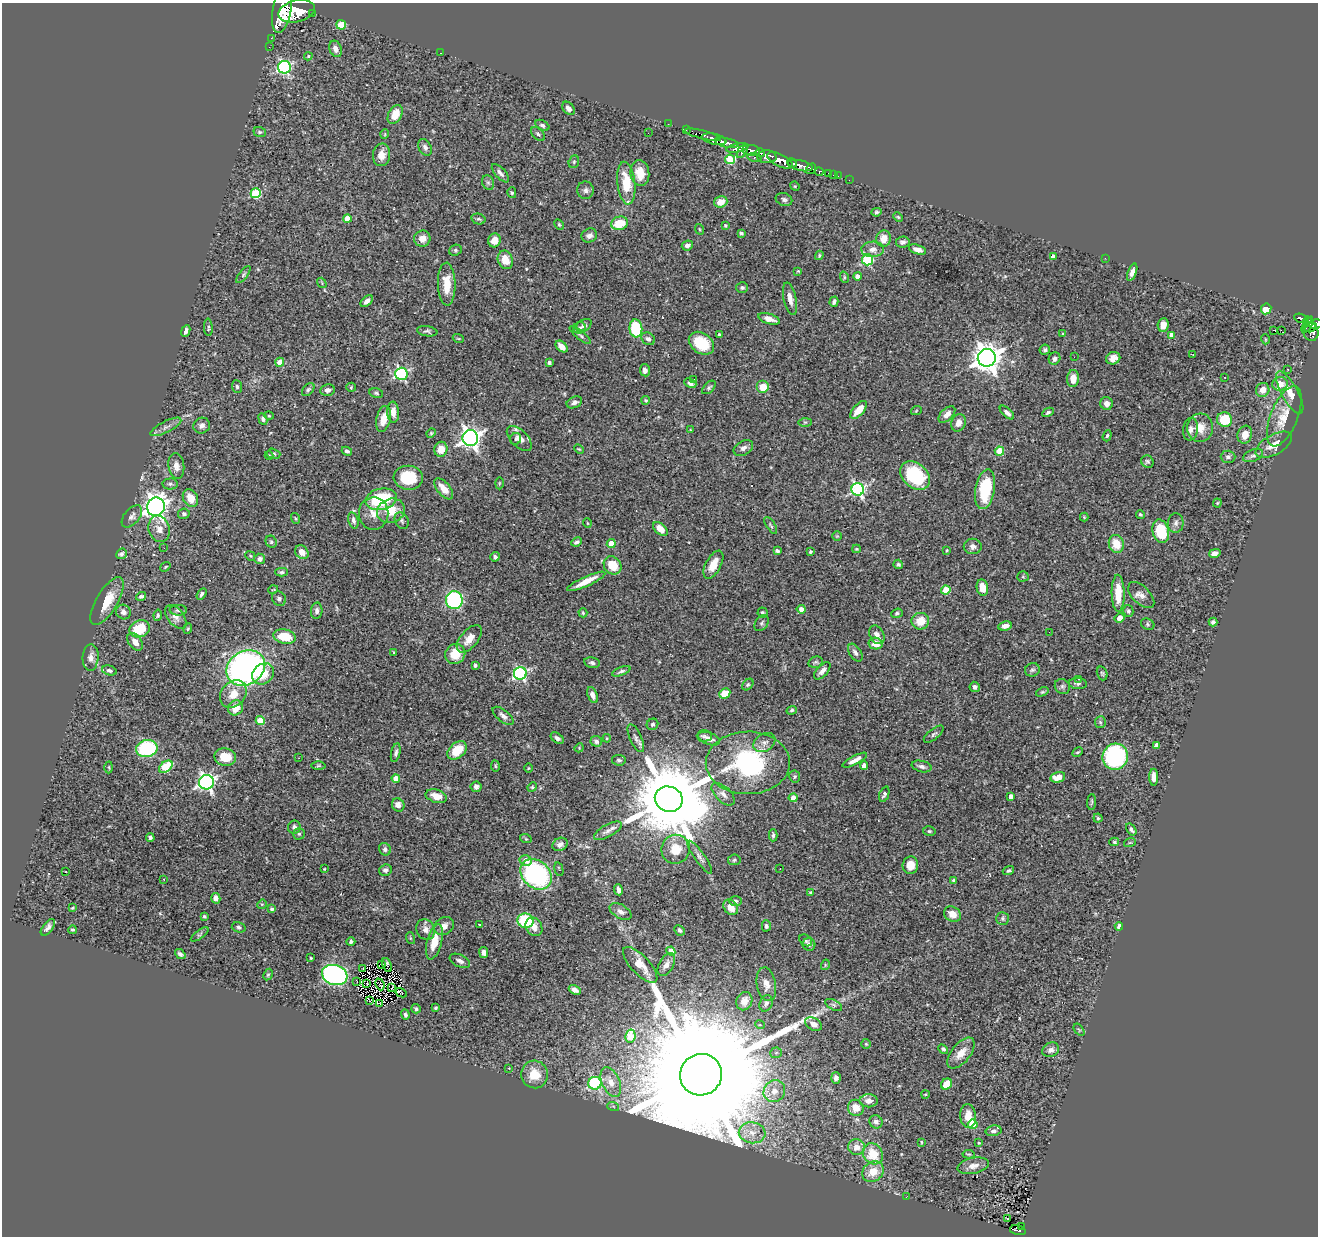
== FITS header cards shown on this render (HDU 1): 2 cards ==
NAXIS1  =                 1316
NAXIS2  =                 1234

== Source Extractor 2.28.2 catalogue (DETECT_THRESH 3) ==
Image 1316 x 1234 px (HDU 1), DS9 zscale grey, 1 PNG px = 1 image px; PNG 1320 x 1238 px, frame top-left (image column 1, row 1234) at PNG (2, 3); each listed source drawn as its Kron ellipse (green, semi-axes under 4 px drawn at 4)
Background 0.656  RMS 0.025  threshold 0.0745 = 3 sigma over >= 5 px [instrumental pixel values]
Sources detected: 454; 2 with non-positive FLUX_AUTO (blend fragments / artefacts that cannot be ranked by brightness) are neither listed nor drawn; the other 452 listed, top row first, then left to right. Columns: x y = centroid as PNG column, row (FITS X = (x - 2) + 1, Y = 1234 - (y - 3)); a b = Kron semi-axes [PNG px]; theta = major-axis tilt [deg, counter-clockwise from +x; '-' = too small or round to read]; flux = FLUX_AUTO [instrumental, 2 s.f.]
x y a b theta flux
282 10 23 9 79 3900
297 11 18 11 13 3400
312 13 3 3 - 72
341 25 5 4 - 58
271 38 3 2 - 5.3
269 47 2 2 - 5.6
336 49 8 6 -69 9.6
440 53 3 2 - 1.7
308 56 4 3 - 1.7
284 67 6 6 - 270
568 108 7 5 -48 7.1
395 115 10 6 60 28
668 124 2 2 - 6.8
542 125 7 4 -29 3.6
686 130 3 2 - 16
260 132 6 5 - 2.6
648 133 2 2 - 1.1
385 134 5 3 - 1.4
538 134 8 5 -45 3.5
703 135 19 3 -14 140
714 139 12 5 -13 840
727 143 12 4 -12 800
425 147 9 6 -59 5.8
737 148 11 4 11 320
751 150 9 5 -8 400
742 151 8 3 57 310
760 153 4 3 - 180
382 155 11 8 85 15
767 157 10 6 -2 720
755 158 7 3 -14 120
730 159 5 5 - 88
780 160 14 6 -27 1700
574 162 6 5 - 2.5
792 163 5 3 - 260
800 166 13 5 -12 820
811 169 6 4 53 190
819 172 5 3 - 90
500 173 11 5 -47 6.9
640 173 13 9 -83 26
828 174 4 3 - 42
833 175 2 2 - 4.7
838 176 2 2 - 5.7
849 180 2 2 - 5.5
488 183 7 6 - 3.8
626 183 21 9 -83 48
795 186 5 4 - 2.2
585 190 9 8 - 5.9
256 193 5 5 - 85
512 193 5 4 - 2.5
784 200 8 6 -23 4.6
721 202 7 5 17 19
876 212 5 4 - 3.2
898 217 5 4 - 2
347 219 4 4 - 23
478 219 7 5 -14 3.3
620 223 8 6 12 38
559 224 5 4 - 2.4
726 226 4 4 - 2.3
699 229 5 3 - 1.7
741 233 4 3 - 2.8
589 236 8 6 25 7.2
422 239 8 8 - 13
884 239 8 7 - 17
494 240 7 6 - 12
903 242 7 5 7 5.1
687 245 6 5 - 6
873 249 11 7 2 11
917 249 9 4 -18 9.9
455 250 6 5 - 3
819 255 5 3 - 2.1
1053 256 4 4 - 8.9
1105 258 2 2 - 2.6
505 260 9 7 -70 27
867 260 5 5 - 160
798 271 3 3 - 1.8
1132 272 9 4 69 7.3
243 275 10 4 50 3.1
858 276 4 4 - 7.5
844 277 6 3 -72 1.9
322 283 5 4 - 2.1
447 284 21 9 -88 36
742 288 6 5 - 3.3
790 299 16 6 -78 13
367 301 7 4 45 6.9
834 302 5 3 - 3.6
1266 309 5 5 - 29
769 319 11 5 -18 12
1301 319 7 4 -20 170
1307 321 4 3 - 96
1316 324 6 5 - 310
584 325 8 5 32 6.2
1163 325 7 5 85 11
1307 325 9 3 60 82
208 327 9 4 -87 2.9
1311 327 6 2 27 210
579 328 6 5 - 4.3
636 328 9 6 -83 92
1273 330 3 3 - 22
1281 330 2 2 - 680
186 331 6 4 66 5.5
427 331 10 5 -9 4.3
1311 332 9 7 -76 320
1063 333 3 3 - 2.1
719 334 3 3 - 2.8
580 335 13 4 -39 4.4
1172 335 4 4 - 11
458 338 5 3 - 1.8
648 339 7 6 - 5.2
1265 339 5 3 - 1.4
701 343 14 10 -35 53
562 347 7 4 -42 15
1045 350 5 5 - 2.9
1192 354 3 2 - 1.1
1074 357 2 2 - 0.99
987 358 9 9 - 2100
1054 358 6 5 - 6.3
1113 358 7 6 - 11
280 362 4 4 - 20
549 363 4 3 - 3.3
1288 369 2 2 - 1.4
645 370 6 5 - 6.9
401 374 6 6 - 260
1225 377 3 2 - 1.4
1073 378 9 6 86 17
693 380 3 2 - 2.8
690 383 6 4 -23 6.9
1280 384 8 7 - 16
237 387 6 5 - 3.2
351 387 5 4 - 2.1
709 387 8 5 43 3.4
763 387 6 6 - 26
308 389 7 5 49 3.4
327 390 7 6 - 6.8
1263 390 7 6 - 13
1290 392 24 8 -61 21
376 393 7 4 -11 2.7
646 400 4 3 - 2.5
574 402 8 5 23 6.1
1107 403 6 6 - 7
859 410 11 5 48 22
916 411 5 3 - 1.3
393 412 10 6 -86 11
1048 412 6 4 26 3.1
1007 413 9 4 -42 6.5
947 414 10 6 45 11
269 416 5 3 - 1.5
1284 416 32 13 68 36
263 419 6 4 -66 4
383 419 13 7 77 18
1225 420 7 7 - 58
805 422 7 4 1 2.5
958 423 9 7 69 9.3
202 426 8 7 - 6.7
166 427 17 5 27 9.5
1200 428 14 13 - 21
1190 429 11 7 82 8.4
690 430 3 2 - 1.2
431 433 5 4 - 2
1245 435 9 7 72 15
1107 436 6 4 72 2.8
470 438 8 8 - 870
519 438 15 8 -45 14
516 439 6 5 - 3.3
1274 445 20 10 30 20
743 448 10 7 30 7.3
441 449 7 6 - 23
579 449 5 3 - 1.6
347 451 5 4 - 4.1
999 451 5 4 - 35
274 454 7 5 -16 3.2
269 455 4 4 - 1.7
1253 455 10 5 22 4.9
1228 457 7 6 - 5.3
1147 462 6 6 - 3.4
176 466 13 8 -83 11
915 476 17 12 -40 120
408 478 15 12 -3 59
499 483 6 4 89 1.8
170 484 7 5 1 4.1
444 489 13 6 -50 18
858 489 6 6 - 320
985 489 20 9 81 88
190 498 9 7 -62 23
381 499 16 10 13 110
1217 503 4 4 - 1.8
156 507 9 9 - 1100
391 511 14 12 23 34
374 513 16 14 90 19
184 514 6 5 - 4.1
1140 514 4 3 - 2.6
132 516 13 7 50 7.5
1084 517 4 4 - 1.4
295 518 5 3 - 1.8
353 520 8 5 -76 4.9
402 521 9 6 -61 5
587 523 5 3 - 1.3
1176 523 10 7 87 6.7
771 525 9 4 -57 2.8
159 529 13 10 -71 15
660 529 9 5 -42 15
1161 531 12 8 -75 75
837 536 5 5 - 2.1
271 542 6 5 - 3.1
577 542 6 4 25 4.3
611 544 4 4 - 44
1116 544 9 7 -74 30
973 546 9 7 0 8
164 548 3 2 - 1.5
857 549 4 4 - 1.7
947 550 4 3 - 1.8
777 551 4 3 - 5.1
302 552 7 6 - 15
810 552 3 3 - 3
1215 553 6 4 13 6.4
121 554 6 5 - 4.5
250 556 5 4 - 1.9
495 557 5 4 - 4.4
260 559 5 5 - 5.7
898 564 5 4 - 3.4
613 565 10 8 -49 35
713 565 15 7 62 22
165 567 5 3 - 1.9
282 572 6 3 0 3.3
1023 576 5 5 - 2.4
586 581 21 5 24 26
982 587 8 5 -79 18
273 590 5 3 - 1.3
946 590 4 4 - 51
1118 593 18 6 -89 35
201 594 6 4 58 3.5
1141 595 16 8 -45 10
141 596 5 4 - 4.2
279 599 7 6 - 5.3
454 600 9 8 - 280
107 601 27 10 59 35
801 609 4 4 - 9.3
178 610 8 5 -2 4.1
317 611 8 5 86 5.5
1128 611 6 5 - 3.2
123 612 8 7 - 6.8
583 613 4 4 - 2.4
762 613 5 5 - 2.6
897 613 6 4 20 2.9
158 615 6 4 81 2.6
176 617 14 8 -51 11
1120 618 5 4 - 11
920 621 9 8 - 30
1213 622 4 4 - 4.3
762 623 9 6 54 3.7
1148 624 7 5 -25 2.8
1005 626 7 4 13 9.7
140 629 10 8 23 51
188 629 5 4 - 2.1
1049 632 3 2 - 2.4
877 635 10 7 -61 10
285 637 11 7 -11 48
469 639 16 8 49 17
135 642 10 6 -51 15
876 644 7 6 - 18
394 652 3 3 - 1.5
855 653 10 6 -56 6
455 654 10 9 - 30
91 657 13 8 86 9.9
816 662 7 5 15 3
592 663 8 5 -10 4.6
475 665 4 3 - 3.7
246 668 20 17 31 590
109 670 7 5 -16 4.7
1032 670 7 6 - 4.4
621 671 10 3 21 3.6
822 671 10 5 48 8.6
520 673 6 6 - 240
1102 673 7 5 -72 2.7
263 674 12 9 41 34
1079 679 3 3 - 0.97
1078 684 9 5 -3 4.6
748 685 6 4 47 2.7
1062 686 8 7 - 4.5
975 687 5 5 - 5.1
1042 692 6 4 24 2.4
725 693 6 5 - 31
233 694 15 12 50 26
592 695 8 5 -69 8.4
235 708 8 7 - 23
792 710 5 4 - 3.1
503 716 12 6 -39 6.9
260 721 4 4 - 46
1100 722 6 5 - 2.9
652 724 6 5 - 3.6
934 734 12 5 39 4.2
704 736 7 5 0 4.3
557 738 7 5 -37 4.8
607 738 4 4 - 1.6
636 738 15 6 -65 6.5
709 739 11 6 -21 9.1
596 741 6 5 - 5.2
764 743 12 8 32 8.7
1156 745 4 4 - 9.4
579 748 5 4 - 1.5
147 749 11 8 10 140
457 750 11 7 42 36
1077 752 6 4 27 2.5
396 753 9 4 77 4.7
225 757 11 8 -11 31
1115 757 13 12 - 250
299 758 2 2 - 0.89
619 760 7 5 -7 4.1
855 760 13 4 27 8.6
748 763 42 31 0 210
318 766 7 3 1 1.9
495 766 5 3 - 1.8
864 766 4 4 - 11
922 766 10 5 -13 6.1
109 767 6 3 -90 1.6
166 767 7 5 36 68
528 768 4 3 - 1.3
795 776 6 5 - 2.7
1058 777 7 5 15 23
1154 777 8 4 -90 10
396 778 4 4 - 20
206 782 7 7 - 490
476 787 5 5 - 5.4
532 787 5 4 - 2.2
723 794 14 7 -43 10
884 794 8 4 68 4.2
436 796 11 6 -16 17
1011 796 4 4 - 8.2
793 798 4 4 - 13
669 799 14 12 -20 30000
1091 802 8 3 85 2.2
398 805 7 6 - 10
1098 818 4 4 - 2.3
294 827 6 6 - 5.5
1131 829 7 4 -54 4.1
608 831 15 6 29 8.7
929 831 6 5 - 2.6
299 834 5 5 - 2.9
773 835 6 4 90 3.2
150 837 4 4 - 5.1
526 839 6 3 -18 1.8
1114 842 5 4 - 2.3
1130 842 6 3 19 1.7
560 844 8 6 28 6.5
385 849 6 5 - 4.9
676 849 14 14 - 30
700 857 20 5 -55 7.6
734 860 6 5 - 2.6
526 861 6 5 - 16
910 865 9 7 78 20
324 869 3 2 - 1.3
559 869 7 4 -76 2.4
780 869 2 2 - 1.7
385 870 6 5 - 5.7
1008 871 6 4 19 3.2
66 872 3 3 - 5.1
536 874 17 13 -43 260
164 879 3 3 - 2.3
953 880 4 3 - 1.9
618 890 5 3 - 5.3
811 893 4 4 - 3.2
216 898 5 4 - 7.9
735 901 6 5 - 3.6
262 904 5 4 - 1.7
731 907 8 6 -52 20
72 908 4 2 - 1.6
272 909 4 3 - 2.5
620 912 12 7 -32 8.3
953 914 9 7 -31 17
204 916 3 3 - 2.2
1003 918 6 6 - 3.3
525 921 8 7 - 86
479 925 3 2 - 1.3
444 926 10 8 34 12
766 926 5 4 - 3.7
1119 926 4 3 - 12
48 927 10 5 53 6.1
239 927 7 5 -15 3.6
534 927 10 7 -58 12
72 930 4 3 - 2.1
426 930 10 9 - 9.9
680 930 6 4 -46 4.4
200 934 10 3 36 3.2
410 938 6 4 -71 1.6
806 940 7 5 -37 2.8
351 942 4 4 - 3.7
434 942 18 7 76 31
809 944 6 6 - 4.8
671 951 4 4 - 21
484 953 5 4 - 7.7
180 954 6 4 -37 4.1
311 958 3 3 - 2.4
460 961 11 6 -24 6.7
382 964 4 2 - 0.77
387 965 7 3 -67 2.9
640 965 23 9 -47 25
666 965 12 7 61 9.9
825 965 5 3 - 1.6
363 969 2 2 - 0.35
268 975 6 4 62 2.7
335 975 13 10 -17 460
357 981 4 2 - 1.4
367 984 2 2 - 1.9
380 984 6 2 -66 1.8
766 984 17 9 -79 14
391 988 3 2 - 0.9
575 990 6 4 -28 7.8
401 993 6 3 -27 8.5
370 1001 3 2 - 1
744 1001 9 7 65 13
766 1003 8 6 68 6.3
379 1004 3 2 - 0.94
834 1005 9 5 -27 4.5
435 1008 3 3 - 2.4
416 1009 5 4 - 2.8
405 1015 5 4 - 4.7
814 1024 9 6 -31 11
760 1025 5 3 - 1.6
1079 1030 7 4 -55 2.2
630 1036 6 5 - 79
866 1044 5 5 - 2.1
943 1049 5 4 - 3.3
1051 1050 9 7 26 6.7
776 1053 6 5 - 3.1
961 1053 18 9 51 21
509 1068 3 2 - 8.1
534 1074 14 13 - 30
701 1075 21 20 - 120000
836 1078 6 5 - 5.2
611 1082 16 8 -66 21
595 1083 6 6 - 170
946 1084 6 5 - 24
774 1091 11 10 - 18
925 1094 4 3 - 1.2
869 1101 9 6 1 12
613 1106 6 4 -18 2.2
856 1108 8 8 - 21
968 1116 12 8 -83 22
876 1122 7 6 - 6.5
973 1124 5 5 - 55
993 1131 8 5 10 5.6
752 1133 13 10 -9 20
921 1142 3 2 - 1.4
979 1143 3 2 - 1.7
857 1147 8 8 - 15
873 1154 11 9 -53 43
969 1154 6 4 -6 2.3
973 1166 16 8 12 12
873 1172 11 9 37 26
906 1197 2 2 - 0.88
1008 1219 3 2 - 2.1
1021 1226 3 2 - 6.3
1018 1230 8 4 -13 83
At the frame edge (FLAGS 8, measured only in part): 2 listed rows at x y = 282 10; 1316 324
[2 non-positive-flux detections neither listed nor drawn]